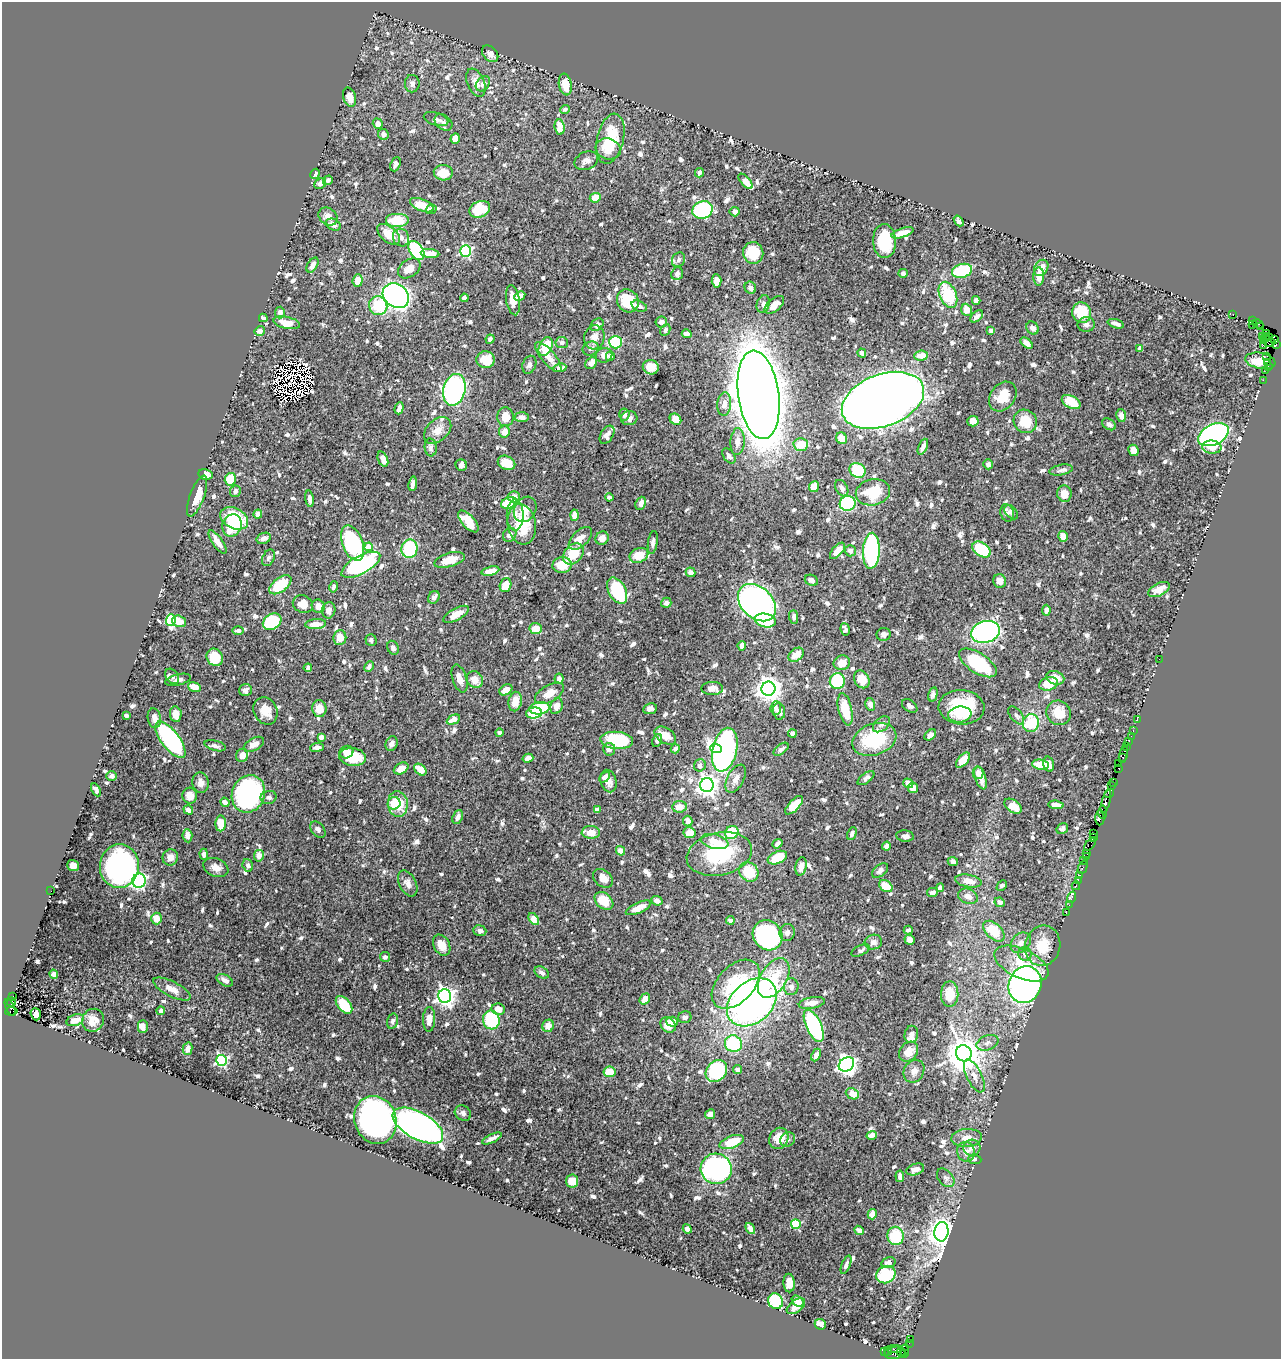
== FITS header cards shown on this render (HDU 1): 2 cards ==
NAXIS1  =                 1279
NAXIS2  =                 1357

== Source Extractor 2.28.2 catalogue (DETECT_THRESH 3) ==
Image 1279 x 1357 px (HDU 1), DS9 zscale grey, 1 PNG px = 1 image px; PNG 1283 x 1361 px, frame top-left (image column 1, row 1357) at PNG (2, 2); each listed source drawn as its Kron ellipse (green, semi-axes under 4 px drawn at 4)
Background 0.483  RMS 0.0075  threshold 0.0226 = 3 sigma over >= 5 px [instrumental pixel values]
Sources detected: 947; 11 with non-positive FLUX_AUTO (blend fragments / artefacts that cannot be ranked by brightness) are neither listed nor drawn; of the other 936, the 500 brightest by FLUX_AUTO listed and drawn (436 fainter detections omitted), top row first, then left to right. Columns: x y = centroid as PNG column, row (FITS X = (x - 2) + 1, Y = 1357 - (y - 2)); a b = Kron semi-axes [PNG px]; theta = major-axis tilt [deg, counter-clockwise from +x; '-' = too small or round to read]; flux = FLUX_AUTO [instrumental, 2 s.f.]
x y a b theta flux
490 54 9 6 -48 2.7
476 83 15 8 -67 4.6
412 84 8 7 - 2
483 84 8 6 52 2.3
565 85 11 6 -80 8.3
350 97 10 6 -74 4
565 109 5 4 - 1.8
436 119 13 6 -18 1.9
443 122 10 7 -39 1.8
378 124 5 4 - 3.2
560 127 7 5 -83 7.4
383 134 5 5 - 2
455 138 5 4 - 4.2
610 139 25 13 77 24
608 149 13 10 -18 9.1
586 161 12 9 25 3.2
395 164 7 5 68 1.7
443 173 9 7 -5 7.9
699 173 4 4 - 2.3
315 174 5 3 - 2
328 180 5 4 - 1.7
746 181 9 4 -49 4.9
320 184 6 5 - 2.5
595 198 6 4 25 7.3
422 205 13 5 -23 8.6
431 209 5 5 - 1.7
480 209 11 8 24 22
703 210 10 8 20 61
735 212 5 4 - 2.4
328 217 10 8 -38 3.6
397 220 12 7 0 14
959 221 6 4 -52 1.6
333 225 8 5 -26 3.2
902 233 11 4 18 5.2
389 234 13 7 -40 8.4
401 238 9 8 - 3
885 241 17 11 -87 21
416 251 11 6 -56 53
466 251 5 5 - 72
430 253 9 4 -6 6.7
753 253 11 10 - 13
679 260 7 6 - 1.8
312 265 8 5 57 3.4
409 268 12 8 37 5
1041 268 9 6 56 6.8
962 271 10 7 17 30
903 273 4 4 - 1.6
677 274 7 5 70 1.8
1039 276 9 5 90 4.8
358 280 6 5 - 4.5
717 281 7 5 -86 4.6
750 288 6 5 - 2.8
948 295 13 8 -66 26
396 296 14 11 -37 340
520 296 6 4 28 3.8
464 298 4 4 - 1.6
513 300 15 6 -81 6.6
976 300 4 4 - 2.1
628 301 12 10 -54 19
763 304 9 6 72 1.9
774 305 12 6 40 5.3
378 306 9 9 - 16
639 306 8 5 -21 2.1
967 310 6 5 - 5.2
280 312 6 5 - 2.4
1082 313 10 9 - 16
1233 315 2 2 - 5.6
977 316 7 4 40 2.2
263 318 4 3 - 2
1253 321 3 2 - 7.5
661 322 6 5 - 2.3
287 323 13 6 -12 6.7
1086 324 9 7 8 1.9
1116 324 8 3 -17 2.1
1253 324 3 3 - 14
1258 324 5 3 - 22
597 325 7 5 41 2.7
1261 327 4 2 - 14
1033 328 7 6 - 3.2
665 330 6 4 63 1.7
991 330 4 4 - 2.2
260 331 5 4 - 3.2
1267 333 2 2 - 6.4
687 334 5 4 - 1.9
1262 336 3 2 - 11
594 337 12 10 74 4.5
1266 337 4 3 - 22
1270 337 3 3 - 170
490 339 4 4 - 1.6
1274 339 4 3 - 82
1263 341 2 2 - 140
562 342 6 5 - 1.7
615 342 6 6 - 31
1270 342 5 3 - 40
1027 343 7 4 -39 2.9
1276 344 2 2 - 6.8
1263 345 4 2 - 32
546 347 10 6 65 15
591 348 8 6 26 1.9
1140 348 4 4 - 2
862 353 4 4 - 1.6
604 355 8 7 - 4.2
610 356 5 4 - 2.3
921 356 7 5 5 5.9
1267 356 2 2 - 4.7
548 357 19 6 -50 6.5
486 360 9 8 - 11
1260 361 15 8 -11 3.7
1268 362 2 2 - 3.8
591 363 7 5 48 3
529 365 9 6 68 1.7
651 367 8 7 - 5.2
1268 367 3 2 - 13
560 368 6 4 9 2.9
1266 370 2 2 - 8
1263 380 2 2 - 11
454 390 16 11 76 140
759 395 44 20 -82 1900
1003 396 16 12 54 11
883 400 43 26 20 1200
1071 402 10 6 -28 16
724 404 12 7 85 4.3
399 408 6 3 72 2.9
624 415 6 5 - 2
1121 415 6 5 - 2.6
505 417 9 8 - 6.3
522 417 7 5 -5 2.4
629 418 8 7 - 2.4
675 419 6 5 - 5.8
973 421 6 5 - 3.8
1025 421 12 11 - 12
1109 424 7 5 -32 2
438 430 16 10 44 5.2
504 432 6 5 - 5.3
607 435 10 6 59 2.7
1213 435 16 10 26 150
842 438 6 5 - 7.8
737 442 13 7 87 3.6
801 445 7 6 - 11
431 447 9 6 -85 1.6
923 447 8 4 65 2.7
1212 447 10 6 -5 5.4
1133 450 6 5 - 5
729 456 8 5 -53 1.9
383 459 8 5 -68 3.2
506 463 9 7 -25 7.9
988 464 5 4 - 1.6
461 465 6 5 - 2.3
858 470 8 7 - 25
1061 470 12 5 11 1.6
205 474 7 5 -12 4.8
230 479 6 5 - 12
413 484 7 4 82 3.1
814 487 6 5 - 6.6
842 488 9 5 -62 2.6
235 491 6 5 - 2.3
873 492 17 13 12 19
1064 494 8 7 - 5.3
197 496 21 7 70 10
514 497 6 5 - 4.3
609 497 4 4 - 1.9
309 499 8 4 -82 1.9
509 503 8 5 20 20
641 503 7 5 68 2.4
848 503 8 7 - 70
525 509 13 10 58 6.7
1011 512 8 5 -48 2.6
1007 513 9 6 -74 2.2
258 514 4 4 - 4.7
515 515 15 8 -90 3.8
574 515 5 4 - 5.6
234 518 15 10 -27 28
468 521 13 6 -48 14
522 524 20 14 -80 20
232 525 11 9 69 23
510 535 7 6 - 3
1063 536 5 4 - 5
264 538 7 5 23 2.6
580 538 14 8 44 5.9
602 538 7 6 - 4.1
217 542 14 5 -55 4.7
653 542 11 5 82 2
353 543 18 10 -69 52
369 547 4 4 - 13
409 549 9 8 - 34
981 550 10 6 -33 22
837 551 10 5 49 6.6
850 551 5 5 - 2.5
871 551 18 8 87 90
573 554 12 9 47 15
639 555 10 7 23 9
268 558 9 6 63 1.6
449 560 15 7 16 9.1
361 565 21 9 29 100
562 565 10 8 9 11
490 571 9 4 15 7.2
690 572 5 4 - 3.5
811 580 7 5 -24 3.2
1000 581 7 6 - 3
280 585 13 7 37 18
506 585 7 5 72 7.5
334 587 6 4 77 1.6
1159 590 11 6 28 4.4
617 591 14 8 -62 44
434 597 7 5 59 2.6
666 603 5 5 - 1.6
757 603 22 15 -43 250
303 604 10 8 -23 5.7
318 606 7 6 - 4.2
329 610 8 6 79 3
1046 610 5 4 - 2.4
456 614 14 6 29 6.3
794 617 7 4 -89 1.6
171 620 6 5 - 43
179 621 7 5 -19 5.9
765 621 11 7 -11 21
272 622 10 7 33 30
316 624 10 5 4 5.2
536 628 6 5 - 7.6
845 629 6 4 -83 1.7
238 630 6 4 1 1.7
985 632 14 10 17 110
884 634 7 6 - 2
340 637 7 6 - 6.1
371 640 6 5 - 1.8
742 646 5 4 - 3
393 648 7 5 -65 1.7
796 655 8 6 39 7.8
215 657 9 8 - 17
1159 659 2 2 - 2.1
842 663 8 7 - 6.3
978 663 21 10 -33 36
369 666 5 4 - 1.7
308 668 4 3 - 1.6
172 676 8 6 -51 1.7
1055 678 9 6 -21 4.7
459 679 14 7 -72 3.9
475 679 9 7 -57 5.9
559 679 5 4 - 2.7
862 679 9 7 -58 8.6
178 680 13 5 13 2.1
837 681 8 7 - 39
1048 684 9 6 15 11
194 687 6 4 -21 6.3
712 688 11 6 0 4.2
768 689 7 7 - 550
245 690 6 6 - 2.2
506 690 7 5 33 4.5
549 693 16 8 30 6.7
933 694 7 4 75 1.6
515 701 10 6 80 6.1
870 704 6 5 - 2.5
557 706 8 6 68 4.9
910 706 9 5 -37 2.1
961 707 23 17 -5 34
319 708 8 7 - 6.2
540 708 10 6 7 31
776 708 7 5 84 1.9
650 709 7 5 10 2
845 709 16 7 -77 14
265 711 14 11 -64 7.2
779 711 8 6 -81 2.8
534 713 8 5 4 18
1059 713 13 12 - 9.2
176 714 8 6 -82 3.8
960 714 12 8 7 6.7
126 715 4 3 - 1.7
1016 715 10 5 -52 1.8
154 718 10 6 -81 3.2
453 719 7 4 27 5.3
1137 720 3 2 - 22
1031 723 9 8 - 24
882 724 10 6 39 2.1
1133 730 3 2 - 37
499 732 4 3 - 1.6
792 733 4 4 - 2.3
930 735 7 4 40 2.8
665 736 12 7 -34 7
1131 736 3 2 - 16
321 737 4 4 - 2
874 739 23 15 20 33
170 740 22 9 -52 94
617 740 16 8 -5 35
657 740 7 4 67 2.1
1128 742 3 2 - 22
254 744 11 6 30 3.9
392 744 7 5 69 2.2
215 746 11 5 -15 1.8
1127 746 3 3 - 54
317 747 7 4 6 2.1
716 748 6 4 -19 11
609 749 6 6 - 2.4
675 749 4 4 - 2
781 749 8 4 37 1.9
725 750 22 12 77 200
346 752 7 6 - 4.7
1124 754 8 3 75 88
242 755 7 6 - 4.6
353 757 13 9 -6 15
1123 757 3 3 - 36
528 758 5 4 - 3.2
963 760 9 5 48 7
1049 764 8 5 -77 4.8
1118 764 3 2 - 14
700 765 6 5 - 2.3
1040 765 8 5 -8 9.1
401 768 8 5 29 6.6
1119 768 3 3 - 41
420 770 7 5 -41 7.8
978 773 6 5 - 4.6
111 776 5 5 - 2.1
605 777 6 4 48 3.5
866 778 10 5 36 1.9
981 778 12 5 -73 5.5
736 779 15 8 62 3.7
608 781 11 8 -75 4.5
1113 782 3 2 - 18
201 783 10 8 -78 3
908 783 5 4 - 4.5
707 785 7 6 - 310
1112 786 3 2 - 19
913 788 5 5 - 2.9
96 790 7 4 -62 1.7
1109 793 5 3 - 61
248 794 19 16 67 95
190 796 8 7 - 5.2
269 797 8 6 11 1.8
225 802 5 4 - 2.5
1106 802 12 3 74 180
394 803 6 6 - 6.4
398 804 13 10 -83 14
794 805 11 5 47 8.6
1056 805 8 4 -5 3.5
1013 806 9 6 -35 6.6
679 807 7 5 7 5
188 810 5 4 - 3.5
597 810 4 4 - 2.3
1103 812 7 3 -89 39
458 817 7 5 67 2.7
1100 818 7 4 87 120
688 821 5 4 - 4
221 823 8 5 86 10
318 829 9 6 -48 1.6
1062 829 6 5 - 1.6
591 832 9 6 -2 6.6
732 832 7 6 - 23
689 833 6 5 - 5.2
852 834 6 4 63 1.9
1093 834 3 3 - 30
187 836 6 5 - 2.8
905 836 9 5 -5 2.2
1093 837 3 3 - 38
715 841 14 7 -14 10
777 844 5 4 - 2.5
1090 845 7 4 47 47
886 846 4 4 - 2.1
620 851 5 4 - 4.9
1087 853 3 3 - 23
204 854 5 4 - 2.6
719 854 33 21 13 37
259 856 6 5 - 4.4
170 857 8 7 - 3.6
1086 857 3 2 - 16
777 858 10 6 24 15
953 861 5 4 - 2
1084 861 4 3 - 25
248 865 6 5 - 1.6
73 866 6 5 - 3.6
119 866 22 19 84 130
801 866 9 5 79 3.4
216 867 13 8 -24 4.1
1083 867 7 3 64 30
880 871 9 5 40 2.2
749 872 10 9 - 15
1079 876 4 3 - 26
603 878 11 8 -41 4.7
1078 880 3 2 - 12
139 881 7 6 - 95
968 881 13 6 -9 6.4
408 883 14 8 -63 3.3
886 886 7 5 -34 10
1002 886 6 4 44 1.6
1076 886 4 3 - 30
940 888 4 4 - 2
51 891 2 2 - 3.7
933 892 6 4 13 1.9
968 896 10 7 -23 3.3
1072 897 6 3 72 19
604 901 11 7 -42 12
657 901 6 4 -26 2.3
1000 902 5 4 - 2.6
1069 905 2 2 - 4.3
638 908 14 5 24 6.2
1066 913 2 2 - 9.2
156 919 6 5 - 6.2
534 919 7 4 -55 9.3
730 920 4 4 - 2.2
908 930 4 3 - 1.8
480 931 6 5 - 1.8
994 931 13 7 -42 18
787 933 8 7 - 2.1
768 935 16 14 -48 87
910 940 5 4 - 3.1
873 942 9 7 12 2.5
1021 943 11 8 46 3.7
442 945 11 8 -61 5.4
1043 946 20 17 77 14
861 950 10 5 26 1.7
1025 954 7 6 - 2.8
385 957 5 5 - 1.6
1021 964 29 14 -25 18
542 973 8 5 -33 1.9
54 974 5 4 - 2.9
774 978 22 13 59 17
225 980 9 5 -29 2.6
736 984 29 18 46 29
1025 985 19 16 67 210
791 987 8 7 - 2.5
172 989 20 7 -27 4.8
950 994 13 9 90 11
13 996 3 2 - 16
445 996 7 6 - 300
645 999 6 4 52 6.4
11 1002 4 3 - 180
752 1002 28 20 42 250
812 1003 13 5 10 5.4
344 1005 10 6 -50 15
10 1007 9 4 -66 350
498 1009 7 5 -11 4.9
11 1011 6 2 8 210
161 1011 4 4 - 1.9
36 1014 6 5 - 3.2
685 1017 7 6 - 1.6
429 1019 12 6 88 4.4
75 1020 9 5 19 5.1
93 1020 12 10 58 4.8
491 1020 9 8 - 31
393 1021 8 5 76 1.7
672 1022 5 5 - 4.4
668 1025 8 7 - 5.1
548 1026 6 5 - 4.9
814 1026 17 7 -65 67
143 1027 6 5 - 2.5
911 1034 8 7 - 1.8
987 1043 11 7 21 2.5
733 1044 9 8 - 31
188 1049 6 4 76 3.4
908 1052 11 8 49 6.3
964 1053 8 7 - 1100
816 1055 7 4 64 2.4
221 1060 5 5 - 77
846 1064 8 6 36 290
738 1069 4 4 - 2.3
716 1071 12 9 48 45
914 1071 12 10 59 3.5
609 1072 6 5 - 11
974 1076 18 7 -64 4.1
852 1094 7 5 -24 5.1
463 1113 8 7 - 1.8
710 1114 5 4 - 3.5
375 1120 24 21 -69 230
418 1126 28 13 -29 330
872 1135 5 4 - 3.8
492 1138 11 4 25 2.4
779 1138 11 9 62 9.1
967 1138 15 9 5 4.8
788 1140 8 6 40 1.6
732 1142 13 6 20 16
972 1148 8 8 - 3
966 1152 10 9 - 3.7
975 1159 6 5 - 1.6
716 1169 15 15 - 130
915 1169 9 5 18 2.9
900 1176 6 3 -83 2.1
946 1178 10 7 -49 1.8
572 1181 6 6 - 5.8
872 1214 5 4 - 5.2
796 1224 5 5 - 33
750 1228 6 4 -56 3
687 1229 5 4 - 2
859 1230 5 4 - 2.4
941 1232 10 7 82 480
896 1236 9 8 - 20
888 1262 7 5 15 2.2
846 1265 9 4 67 1.6
886 1275 10 8 25 29
789 1283 9 5 -87 5.6
776 1301 8 7 - 29
798 1301 7 5 -41 4.8
796 1306 11 6 37 7.8
820 1324 6 5 - 4.1
910 1339 4 3 - 91
909 1343 3 2 - 6.4
894 1349 7 2 -1 57
904 1350 6 4 67 43
884 1351 3 2 - 13
888 1351 4 3 - 26
901 1352 4 2 - 21
895 1353 11 6 8 160
905 1354 3 2 - 16
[436 fainter detections neither listed nor drawn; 11 non-positive-flux detections neither listed nor drawn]